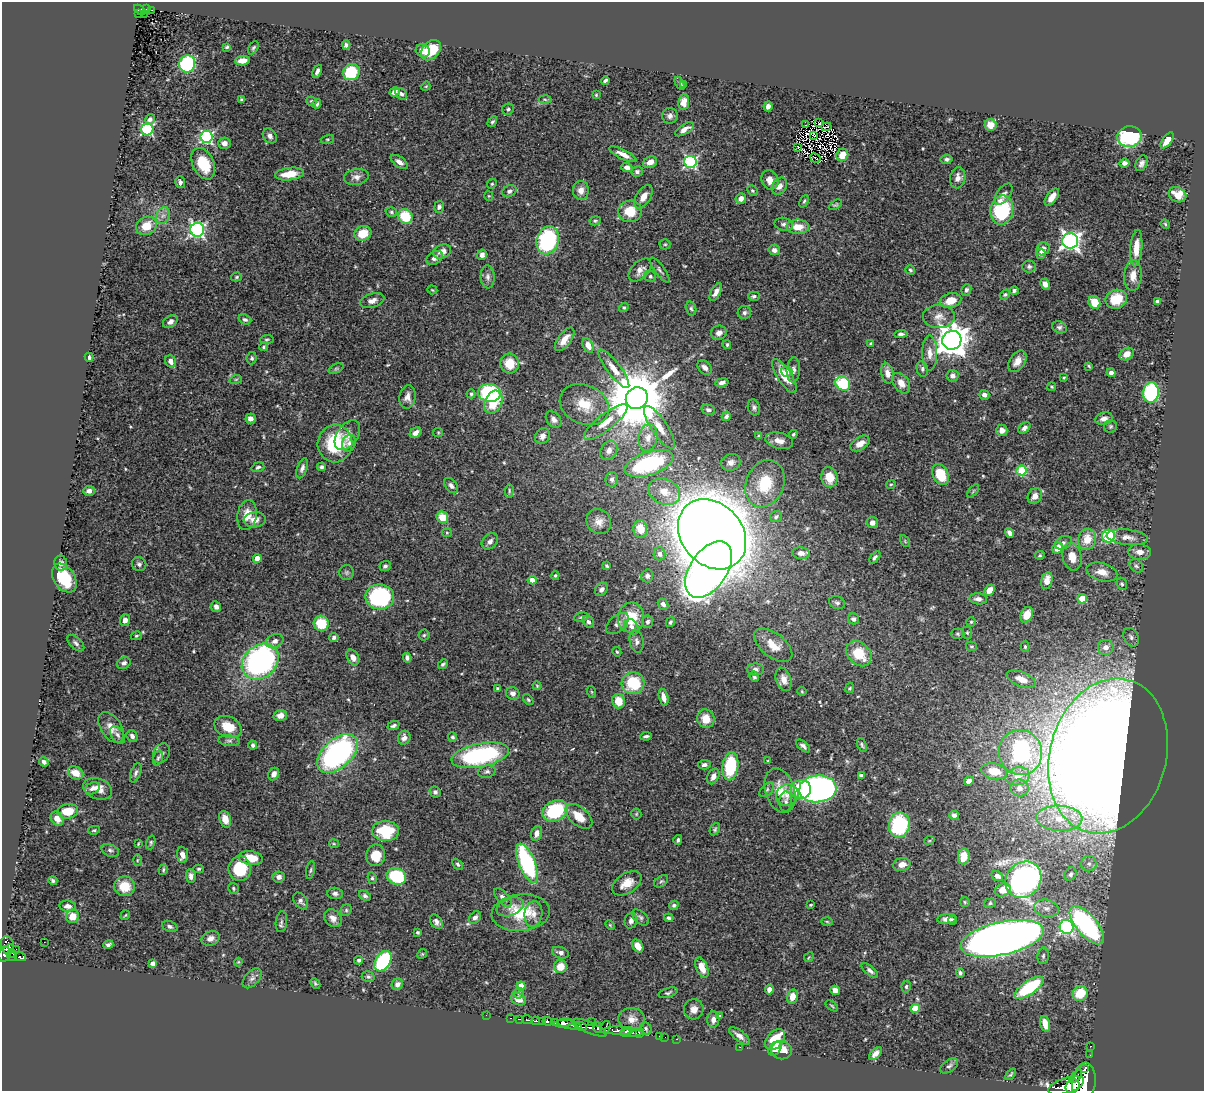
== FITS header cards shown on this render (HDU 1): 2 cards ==
NAXIS1  =                 1202
NAXIS2  =                 1089

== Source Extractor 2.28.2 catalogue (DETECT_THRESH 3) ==
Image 1202 x 1089 px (HDU 1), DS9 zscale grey, 1 PNG px = 1 image px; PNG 1206 x 1093 px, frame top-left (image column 1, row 1089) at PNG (2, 2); each listed source drawn as its Kron ellipse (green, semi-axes under 4 px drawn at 4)
Background 0.622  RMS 0.017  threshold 0.0523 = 3 sigma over >= 5 px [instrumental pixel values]
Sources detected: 523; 1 with non-positive FLUX_AUTO (blend fragments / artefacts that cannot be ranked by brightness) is neither listed nor drawn; of the other 522, the 500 brightest by FLUX_AUTO listed and drawn (22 fainter detections omitted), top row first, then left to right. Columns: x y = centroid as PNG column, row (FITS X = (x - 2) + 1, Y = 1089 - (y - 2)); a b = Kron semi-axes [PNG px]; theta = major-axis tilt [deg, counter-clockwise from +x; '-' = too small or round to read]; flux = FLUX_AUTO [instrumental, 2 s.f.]
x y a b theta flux
146 9 3 2 - 30
140 10 6 4 -39 38
152 10 3 2 - 4.8
138 14 3 2 - 6
144 14 2 2 - 3.5
346 45 4 4 - 2.6
227 47 4 3 - 1.8
253 48 7 4 60 2.1
431 50 11 8 47 42
423 51 7 6 - 8.8
242 61 7 4 3 9.2
187 64 9 8 - 130
317 71 7 4 66 4.4
351 72 9 7 42 73
605 80 4 3 - 2.4
680 83 7 3 -59 2.2
684 85 4 3 - 1.2
426 86 5 3 - 1.1
394 92 5 4 - 4.9
401 94 7 5 -43 3.6
596 95 3 3 - 1.1
545 99 6 4 -3 1.8
241 100 3 3 - 1.6
311 101 5 4 - 2.2
684 102 8 5 82 7.7
317 104 5 4 - 2.5
768 106 5 4 - 4.7
508 109 6 5 - 2.7
670 116 8 8 - 4.7
150 119 5 4 - 3.4
492 122 6 4 58 2.2
818 122 3 2 - 1.2
806 125 3 2 - 1.5
991 125 6 6 - 13
826 127 5 2 - 1.6
147 129 6 6 - 140
684 129 11 5 32 6.6
813 135 3 2 - 1.8
270 136 8 6 -51 4.5
1129 136 12 10 5 120
206 137 6 6 - 200
327 139 7 4 18 1.7
1167 140 9 4 54 12
224 143 6 5 - 4.9
798 148 4 2 - 1.9
623 154 15 4 -26 9.8
842 155 6 5 - 15
815 158 5 2 - 1.4
947 159 6 4 9 2.7
399 162 10 5 -36 6.6
650 162 7 5 22 9
690 162 6 6 - 170
1124 163 5 4 - 4.1
1142 163 8 5 63 4.2
203 164 17 10 -65 43
627 167 6 4 -18 6.5
637 172 6 5 - 2.9
290 174 14 6 7 21
356 177 12 8 9 6.3
958 178 10 7 79 7.8
770 180 10 8 -66 9.9
180 182 6 5 - 3.4
492 184 5 4 - 1.6
779 186 9 7 54 7.5
581 190 9 8 - 7.7
509 191 7 5 28 3.5
752 191 6 4 -45 1.8
1004 194 12 6 54 4.6
1178 195 9 7 -27 16
489 196 4 4 - 1.3
644 197 13 7 58 9.6
1052 197 10 5 54 8.7
741 199 5 5 - 6.1
804 201 7 3 64 1.8
835 205 7 4 31 1.8
439 207 6 5 - 3.2
1002 210 14 11 79 92
630 211 12 11 - 24
391 212 6 4 -17 1.9
163 216 8 6 66 5.4
405 216 8 6 -44 42
595 221 6 4 10 2
784 224 9 6 -14 4.8
1165 224 5 4 - 1.4
146 226 10 9 - 24
798 227 11 7 0 16
197 230 7 7 - 270
363 233 9 7 22 23
548 240 14 11 73 130
1070 241 8 7 - 470
665 244 5 5 - 1.7
1136 248 18 6 85 17
1043 249 7 6 - 6.6
774 250 6 5 - 4.7
442 251 9 6 23 8.6
1041 254 5 4 - 5.5
482 255 5 5 - 5.2
435 258 9 6 34 5.2
1029 266 7 6 - 2.8
640 270 14 8 46 7.6
660 270 15 5 -54 3.4
910 270 5 4 - 1.8
650 276 6 5 - 2.5
1133 276 15 9 86 11
236 277 5 4 - 1.6
488 277 11 7 -87 4.7
1045 284 5 4 - 6.5
432 290 5 4 - 1.3
966 290 6 4 66 2.5
1014 291 4 3 - 2.6
716 292 10 5 61 6.4
1005 294 6 4 40 1.9
754 296 6 4 -1 2.7
1116 299 11 9 22 32
372 301 12 7 17 6.6
950 301 11 7 15 16
1157 301 4 3 - 3.4
1094 302 6 6 - 22
624 307 5 4 - 1.8
691 308 7 5 -72 2.6
744 313 7 6 - 3.8
939 316 16 11 0 11
245 319 6 5 - 3.1
170 322 8 5 36 5.3
1059 327 7 6 - 3.1
719 333 8 7 - 6.7
901 334 6 4 4 3.2
267 339 7 3 5 1.5
565 339 14 6 53 13
952 340 9 9 - 2000
871 343 3 3 - 1.2
588 345 7 5 -62 9.4
727 345 4 3 - 1.4
263 347 4 3 - 1.6
930 353 17 7 90 9.8
1127 354 7 5 33 9.9
89 357 4 3 - 2.7
252 358 6 5 - 2.1
171 361 6 5 - 5.9
1017 361 12 7 56 11
510 364 10 9 - 25
1089 366 4 3 - 1.4
705 368 8 6 -44 5.1
336 369 8 4 23 2
614 369 24 7 -52 13
922 369 8 5 -77 3
793 370 12 6 86 4.8
787 372 6 5 - 5.6
887 373 10 6 -77 6.6
1111 373 4 4 - 4.8
784 376 20 7 -57 21
952 376 6 5 - 4.9
1064 377 4 3 - 1.2
236 379 6 4 19 1.7
722 383 7 4 9 4.1
901 383 11 7 -55 11
843 384 8 6 -36 69
1051 387 4 4 - 1.3
1151 392 10 8 84 160
489 393 11 9 -7 110
471 394 4 4 - 2.5
984 395 5 5 - 5.4
407 397 11 8 81 7.5
637 398 11 10 - 10000
493 402 12 8 62 35
584 405 25 19 -24 33
754 407 8 6 -73 3.3
708 410 7 5 -13 2.7
726 416 5 4 - 2.6
250 419 5 5 - 5.2
554 419 9 6 -49 5
1104 419 9 6 17 6.1
606 422 27 8 38 18
1111 426 6 6 - 2.1
659 427 25 8 -56 14
1024 428 7 4 41 4
1002 430 6 5 - 6.5
438 432 5 4 - 1.3
416 433 6 5 - 5.1
793 434 4 3 - 1.7
347 435 17 10 55 10
542 436 8 7 - 6.1
759 436 3 3 - 2.1
648 438 13 9 78 11
779 441 14 8 -13 9.2
349 443 8 6 73 3.9
860 443 10 6 31 11
335 444 19 17 85 71
609 450 10 8 61 8.1
731 462 10 8 20 5.3
649 463 25 11 18 110
258 467 6 4 19 2.5
321 467 4 4 - 2.7
302 468 10 5 70 4.5
1021 470 5 5 - 58
941 474 11 7 -65 37
829 477 10 8 -77 19
612 479 7 6 - 3.4
765 484 24 19 68 45
891 485 5 3 - 1.4
451 486 9 5 -50 3.7
89 491 6 5 - 4.9
509 491 7 4 88 1.7
664 491 16 12 -25 17
973 491 8 4 54 1.8
1035 496 8 7 - 7.3
247 515 15 9 80 14
442 517 6 5 - 21
776 517 6 5 - 2.6
255 520 11 7 5 9.7
599 522 13 12 - 9.8
872 523 5 5 - 6.1
640 529 9 7 -86 18
447 533 5 4 - 1.3
1009 533 5 4 - 4.7
712 534 38 30 -49 4900
1108 536 6 6 - 86
1127 537 21 7 -6 9.2
1087 539 11 9 76 20
490 541 9 7 45 5.3
905 541 6 4 -57 1.4
1063 543 9 6 27 4
1057 548 6 5 - 15
1139 552 11 8 -2 8.2
801 553 9 6 -6 6
659 554 7 5 -76 4.8
1040 555 5 3 - 1.5
875 557 7 4 51 3.3
1072 557 14 9 -76 16
257 558 4 4 - 13
61 563 7 6 - 4.1
139 564 7 7 - 3.5
385 566 5 5 - 2.9
607 566 4 3 - 1.8
1136 566 8 5 -44 2.6
709 570 31 18 56 1000
346 572 7 7 - 2.6
1102 572 16 9 -15 12
555 575 5 3 - 1.6
647 576 6 6 - 3.6
64 578 16 10 -57 43
532 580 4 4 - 11
1047 581 8 5 77 15
1122 584 6 5 - 1.9
601 589 7 5 50 4.9
989 590 6 4 46 11
380 597 14 12 -1 130
978 599 9 5 -7 4.9
1082 599 5 4 - 29
837 603 8 6 -22 3.5
663 604 6 5 - 4.2
216 607 5 5 - 5
1027 615 8 6 62 14
581 617 7 4 9 2.1
631 618 15 13 85 37
854 619 6 5 - 3.8
125 620 6 5 - 6
588 622 6 5 - 3.5
647 622 6 5 - 3.6
670 622 5 4 - 2.2
971 622 4 4 - 1.3
321 624 8 7 - 33
617 624 13 8 42 6.1
631 627 8 6 -52 4.7
967 633 6 5 - 1.6
958 634 7 5 -1 2.1
424 635 5 5 - 1.6
136 636 5 4 - 1.7
334 637 5 4 - 3.2
1131 637 10 7 -63 4.4
275 641 9 6 28 5.9
637 641 11 7 -81 4.6
76 643 10 5 -44 3.7
773 645 22 12 -38 20
972 646 5 4 - 1.6
1025 647 5 4 - 1.6
1106 647 8 7 - 8.8
617 652 5 4 - 1.3
859 654 14 10 -47 33
353 657 8 5 -63 7.2
407 658 5 3 - 3.5
260 662 20 16 41 280
124 663 7 5 28 4.1
443 664 5 4 - 2
755 669 8 6 -3 4.2
754 676 5 4 - 2.5
784 679 12 7 -70 8.7
1021 679 15 7 -21 13
633 683 11 11 - 49
537 686 4 4 - 1.2
498 688 4 3 - 1.8
850 688 5 4 - 1.4
802 691 4 4 - 1.3
592 692 6 4 -71 1.3
513 693 7 6 - 5.2
664 697 9 4 -76 7.7
528 700 6 4 -51 1.7
618 701 7 6 - 21
280 715 7 5 16 7.3
706 719 9 8 - 15
393 726 6 4 23 2.9
111 727 17 10 -56 13
228 727 14 10 -25 22
117 735 10 6 -56 4.7
132 736 6 5 - 4
646 736 6 3 7 2.5
452 737 5 4 - 2.5
404 738 7 6 - 5.5
229 741 11 5 -4 3.1
253 745 4 4 - 2.3
862 745 7 4 -68 2.1
803 746 8 4 -40 3.5
1020 752 22 21 - 130
161 753 10 8 60 4.5
337 753 24 14 43 270
480 755 29 11 11 170
1108 756 79 58 75 4600
158 758 7 4 74 2.1
768 761 4 3 - 1.2
44 762 5 4 - 2.9
704 765 6 4 4 3.3
730 766 14 8 82 71
994 771 13 8 -10 18
487 772 9 6 12 3.5
75 773 8 6 -27 14
136 773 10 5 70 3.5
274 774 6 5 - 5.9
713 776 8 5 63 5.4
861 776 4 4 - 7.5
1018 776 12 9 13 9.3
969 781 5 4 - 5.1
92 788 8 5 25 5.1
1019 788 9 8 - 6.5
98 789 15 10 -20 14
801 789 10 9 - 57
818 789 18 13 4 470
767 790 9 5 45 2.7
780 791 23 14 -72 24
435 792 6 5 - 3.1
787 795 11 10 - 9.9
786 801 10 6 88 3.2
68 811 10 7 8 23
555 811 13 10 27 90
636 814 5 5 - 1.6
954 815 5 4 - 2.8
579 816 16 9 -41 19
1059 818 23 12 -3 32
57 819 7 5 -56 10
225 819 8 5 -68 10
899 825 12 10 78 100
715 829 6 4 63 2.1
94 830 6 4 10 1.8
386 831 13 10 -1 58
537 833 7 5 75 7.6
678 840 5 4 - 2.3
929 841 5 3 - 1.2
151 842 7 4 74 2
138 844 4 2 - 1.1
334 844 5 4 - 1.3
110 850 9 6 -22 3.6
182 855 8 5 -84 7.2
376 855 11 9 78 23
964 856 8 6 81 12
251 858 12 7 -9 19
137 860 6 4 88 1.6
527 863 21 8 -68 140
458 864 6 4 -45 2.1
902 864 9 6 12 8.8
1089 864 8 7 - 5.3
199 869 5 4 - 1.6
240 869 12 11 - 48
163 870 5 4 - 1.6
311 870 9 3 79 2.3
1070 874 7 5 56 3.6
191 876 7 5 -83 4.4
396 876 10 8 -25 81
997 876 6 5 - 5.1
279 877 6 5 - 4.6
372 878 6 4 -81 2.3
1023 880 19 17 48 380
53 881 4 3 - 2.2
661 881 8 5 37 2.2
627 883 16 10 33 16
125 886 10 10 - 26
233 888 6 5 - 1.9
1003 890 8 6 28 15
335 893 8 5 -5 4.1
365 896 6 4 -32 3
503 898 12 5 -50 5.3
301 901 9 6 -53 3.9
965 902 5 4 - 1.6
990 903 6 4 17 2
674 905 5 4 - 2.3
811 905 3 2 - 1.2
68 906 8 5 -6 5.2
510 907 14 8 22 7.4
1047 908 12 8 -11 8.9
346 910 6 5 - 1.8
521 913 29 18 5 42
533 914 13 9 82 7.9
125 915 5 3 - 1.2
73 916 7 6 - 14
640 917 10 6 -41 3.2
333 918 10 8 -47 6.8
475 918 7 5 45 4.1
669 918 4 3 - 2.8
947 919 10 5 4 6.5
953 920 4 4 - 2.3
631 921 8 6 75 5.4
281 922 10 5 83 3.1
436 922 8 5 -56 4.4
827 922 6 4 -2 1.4
610 925 5 3 - 1.2
1087 925 23 10 -50 220
170 926 8 5 -23 3.1
1067 927 7 7 - 250
417 932 3 3 - 1.7
210 938 9 7 19 6.8
1002 938 42 16 12 1700
44 942 2 2 - 630
108 944 5 3 - 2.6
7 945 9 6 -80 190
638 946 7 5 -56 11
8 949 6 3 41 120
16 949 2 2 - 3.8
12 953 4 3 - 50
560 953 9 5 -19 4.1
4 954 8 6 72 180
422 954 5 4 - 1.4
1043 956 8 5 81 3
12 957 4 2 - 48
20 957 6 3 -14 68
809 957 5 4 - 1.2
359 960 4 4 - 2.5
383 961 11 7 57 140
238 962 4 4 - 1.2
153 963 4 4 - 6.4
560 967 6 6 - 15
702 967 10 5 -68 13
870 971 10 4 -39 3.7
960 973 5 4 - 2.7
368 977 6 5 - 2.3
252 978 12 7 48 4.6
315 983 6 4 -45 1.7
397 984 6 5 - 4
521 986 4 4 - 15
906 987 6 4 77 1.8
1029 988 17 7 34 87
769 990 5 4 - 5.4
835 990 5 4 - 7.5
519 993 5 5 - 2.1
668 993 10 4 18 2.7
1080 994 8 7 - 31
792 997 7 5 76 11
518 999 8 6 -29 10
832 1006 7 3 -36 1.5
915 1008 4 4 - 29
694 1009 10 10 - 8.5
486 1015 2 2 - 3.5
720 1016 4 3 - 1.9
511 1018 3 2 - 11
519 1019 3 2 - 54
632 1019 13 11 -5 9.4
527 1020 5 3 - 63
713 1020 8 6 86 5.9
536 1021 4 3 - 100
542 1021 3 3 - 80
547 1021 5 3 - 180
591 1021 2 2 - 7.9
555 1023 4 3 - 70
564 1023 9 4 8 340
1045 1024 8 5 -75 12
569 1025 12 3 -11 400
581 1027 6 4 -18 130
605 1027 6 4 69 46
590 1028 18 5 -23 240
598 1028 5 4 - 120
646 1029 7 5 -60 2.3
619 1031 13 4 -2 340
627 1031 6 3 14 160
632 1033 12 4 5 170
639 1033 4 3 - 35
659 1036 2 2 - 6
739 1036 12 5 -38 6.3
665 1037 2 2 - 3.5
677 1039 3 2 - 11
775 1039 12 8 49 31
1091 1046 3 2 - 6.5
740 1047 2 2 - 15
775 1049 8 5 52 5.8
782 1050 10 9 - 16
875 1054 8 4 46 5.5
1090 1055 2 2 - 3.1
949 1066 10 5 34 3.2
1085 1068 3 2 - 79
1011 1074 7 3 50 1.6
1076 1077 8 3 43 130
1084 1082 19 11 83 1900
1066 1086 18 7 18 1200
1073 1086 7 6 - 710
At the frame edge (FLAGS 8, measured only in part): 1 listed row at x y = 1084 1082
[22 fainter detections neither listed nor drawn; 1 non-positive-flux detection neither listed nor drawn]